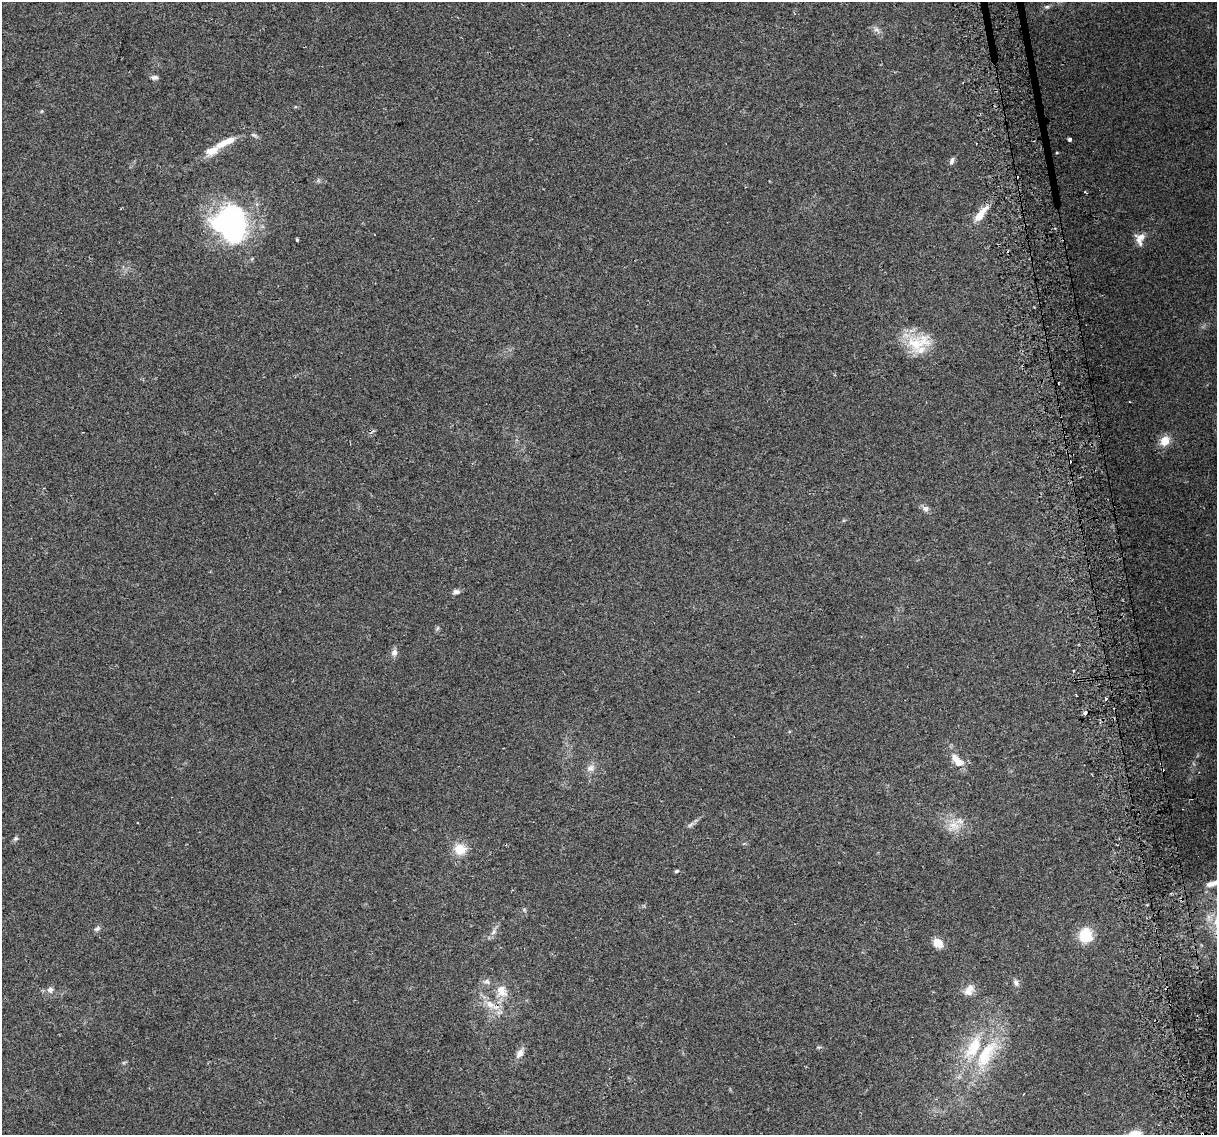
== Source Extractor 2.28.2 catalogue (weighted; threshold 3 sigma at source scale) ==
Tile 6 of 4 x 4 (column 2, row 2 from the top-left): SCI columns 1248-2462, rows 2343-3475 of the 4924 x 4639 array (HDU 1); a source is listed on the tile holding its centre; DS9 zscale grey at full resolution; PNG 1219 x 1137 px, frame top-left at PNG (2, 2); no overlay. Shown black and unused: <1% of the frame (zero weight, under 2 of 3 exposures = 2% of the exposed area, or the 3 px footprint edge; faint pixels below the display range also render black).
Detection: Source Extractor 2.28.2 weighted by HDU 2 'WHT'; one run over the whole footprint, this tile lists its part. Background 0.103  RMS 0.01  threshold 0.0454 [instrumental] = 3 sigma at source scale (4.5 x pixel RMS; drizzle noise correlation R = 1.50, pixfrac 1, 0.0396/0.0396 arcsec/px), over >= 5 px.
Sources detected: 58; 1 inside a brighter object's white glare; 9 cosmic-ray / hot-pixel residue — not listed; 7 inside a brighter listed object's ellipse — not listed separately; the other 41 listed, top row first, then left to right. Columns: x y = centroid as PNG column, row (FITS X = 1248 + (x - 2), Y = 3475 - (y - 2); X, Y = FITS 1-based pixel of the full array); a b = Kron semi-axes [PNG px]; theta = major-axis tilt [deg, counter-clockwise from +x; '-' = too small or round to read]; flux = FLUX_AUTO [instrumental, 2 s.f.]
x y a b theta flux
1047 7 6 5 - 1.7
876 29 8 6 -16 3.4
155 77 9 6 1 2.9
254 135 10 4 -25 2.2
1069 139 4 3 - 6.9
211 151 23 10 23 14
952 161 10 5 70 2.7
979 216 17 8 52 13
230 222 43 29 -72 210
1140 238 16 11 81 9.2
297 240 3 3 - 2.9
918 343 37 21 17 36
1165 441 7 6 - 20
925 509 9 8 - 3.9
456 592 9 6 7 3.4
437 628 7 4 88 1.6
394 652 8 7 - 4.8
1105 699 3 3 - 5.2
1085 713 4 3 - 6.1
957 761 19 9 -48 14
591 768 11 9 62 5.6
690 825 11 4 40 2.7
954 826 16 11 -41 14
15 838 7 6 - 1.9
460 849 15 13 -4 17
676 871 6 4 17 1.5
1215 883 13 6 32 6.2
97 929 9 5 36 2.5
494 932 9 6 52 3.7
1086 935 14 13 - 29
938 943 9 8 - 13
487 982 9 7 -35 3.4
1016 983 10 6 -63 3.4
50 990 9 8 - 4.1
502 991 18 14 -59 14
968 992 13 10 21 8.2
490 1004 15 9 -29 12
819 1047 6 4 17 1.2
520 1053 13 8 59 6.6
986 1054 50 19 59 59
1134 1134 13 8 15 16
Overlapping masked pixels (flux is a lower limit): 1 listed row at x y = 490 1004
Isophote crosses this tile's border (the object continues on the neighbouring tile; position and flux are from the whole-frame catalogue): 2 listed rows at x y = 1215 883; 1134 1134